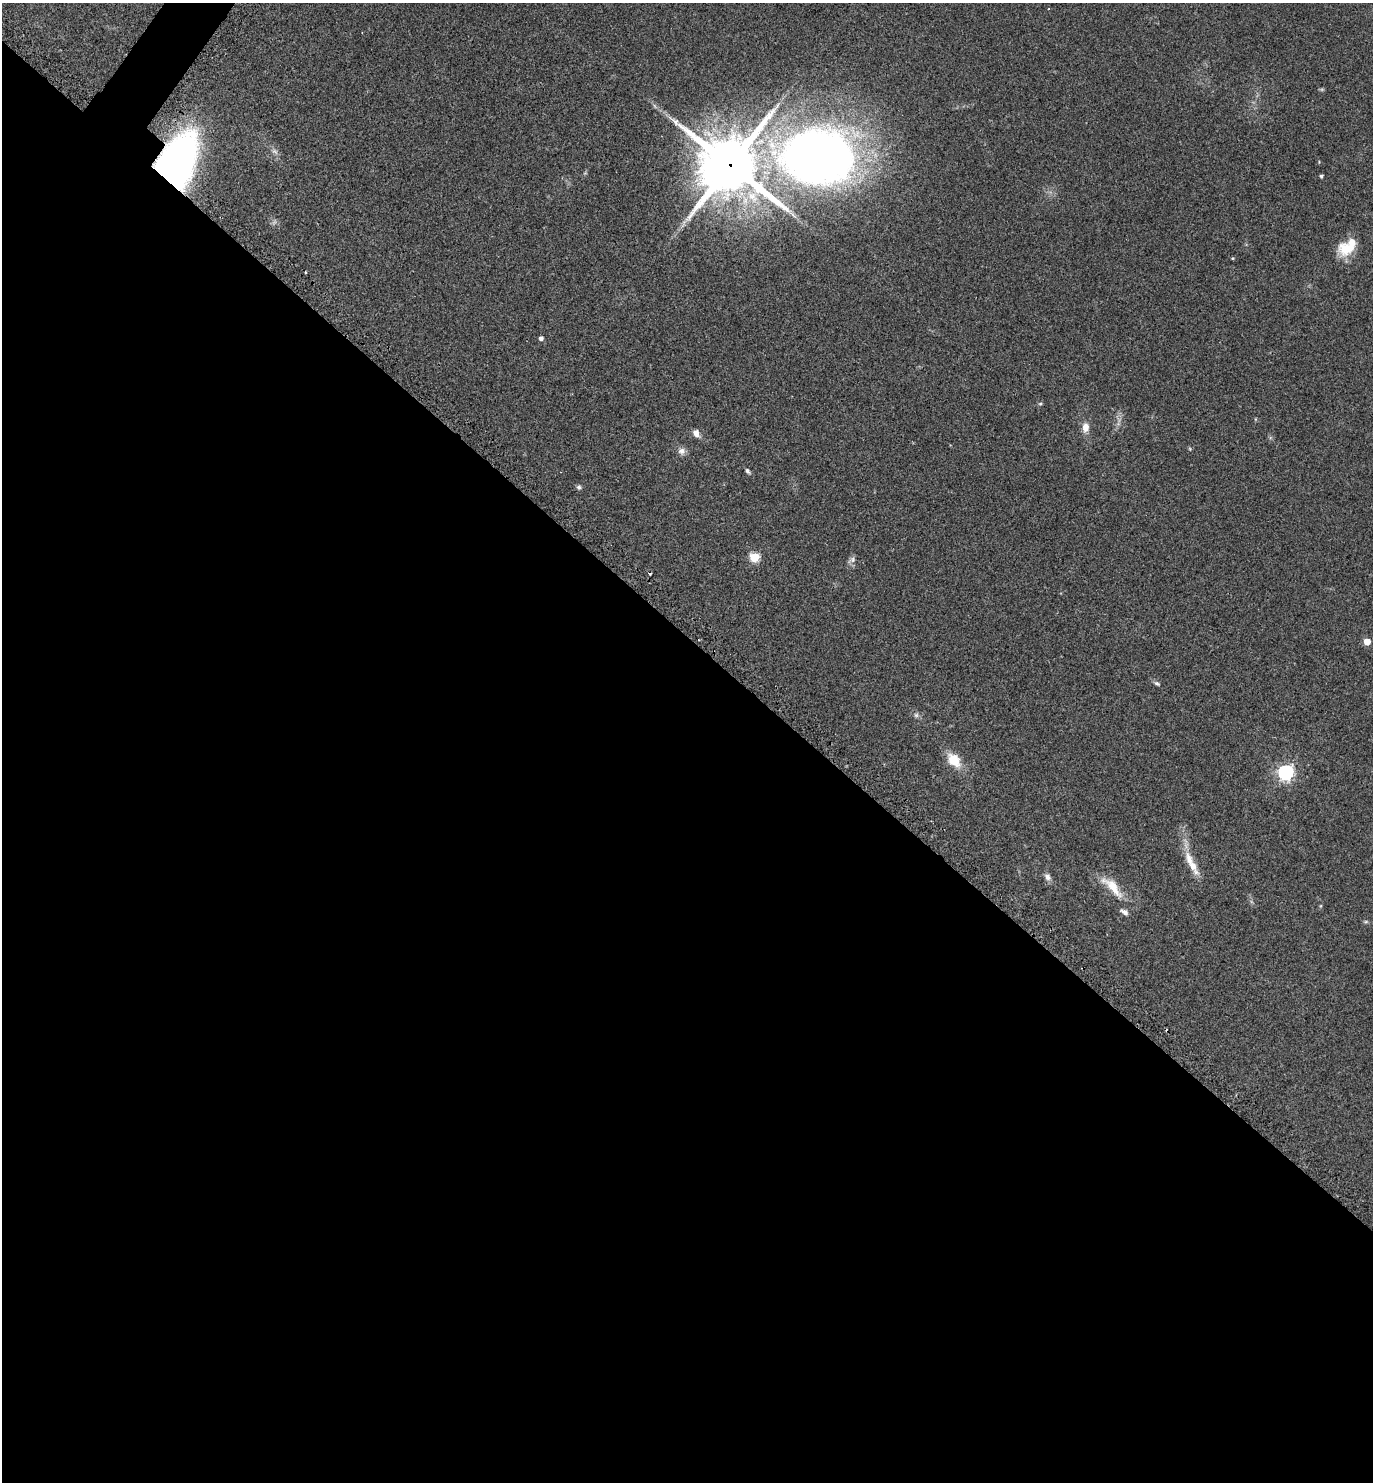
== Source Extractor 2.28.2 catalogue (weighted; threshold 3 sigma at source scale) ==
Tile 14 of 4 x 4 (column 2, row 4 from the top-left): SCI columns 1695-3065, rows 37-1516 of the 5992 x 5992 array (HDU 1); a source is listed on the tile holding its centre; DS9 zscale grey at full resolution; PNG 1375 x 1484 px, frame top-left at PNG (2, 3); no overlay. Shown black and unused: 58% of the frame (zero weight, under 2 of 3 exposures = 3% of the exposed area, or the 3 px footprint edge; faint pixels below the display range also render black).
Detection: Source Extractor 2.28.2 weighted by HDU 2 'WHT'; one run over the whole footprint, this tile lists its part. Background 0.0701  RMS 0.0078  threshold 0.0349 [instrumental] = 3 sigma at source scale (4.5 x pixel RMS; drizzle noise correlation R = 1.50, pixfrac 1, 0.05/0.05 arcsec/px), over >= 5 px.
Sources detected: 31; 1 too faint to see at this stretch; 1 inside a brighter object's white glare — not listed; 2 inside a brighter listed object's ellipse — not listed separately; the other 27 listed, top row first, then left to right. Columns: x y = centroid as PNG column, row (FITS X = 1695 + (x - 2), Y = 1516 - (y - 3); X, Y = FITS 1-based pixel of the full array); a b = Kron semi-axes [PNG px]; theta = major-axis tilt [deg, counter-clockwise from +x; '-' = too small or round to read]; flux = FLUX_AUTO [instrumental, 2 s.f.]
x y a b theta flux
274 152 10 6 -31 2.4
819 156 59 45 -1 650
730 165 21 20 - 4300
176 166 53 26 71 340
1321 176 4 3 - 1.1
1347 249 24 16 -1 17
306 272 3 3 - 1.2
541 338 5 4 - 2.4
1040 404 5 5 - 0.96
1085 427 12 8 88 6.2
696 433 10 6 -60 4.5
682 451 10 9 - 3.7
747 471 7 4 -51 1.7
579 487 7 6 - 1.7
754 557 5 5 - 46
852 560 12 7 35 2.7
650 574 3 3 - 1.9
1367 642 5 5 - 13
1157 683 9 5 -26 1.6
916 715 6 6 - 1.7
954 760 18 12 -48 16
1285 772 6 6 - 210
1193 866 28 10 -65 12
1047 877 10 7 -56 3.2
1112 887 38 12 -45 17
1124 912 11 6 -32 3
1366 922 6 4 0 1
Overlapping masked pixels (flux is a lower limit): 3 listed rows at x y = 819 156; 730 165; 176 166